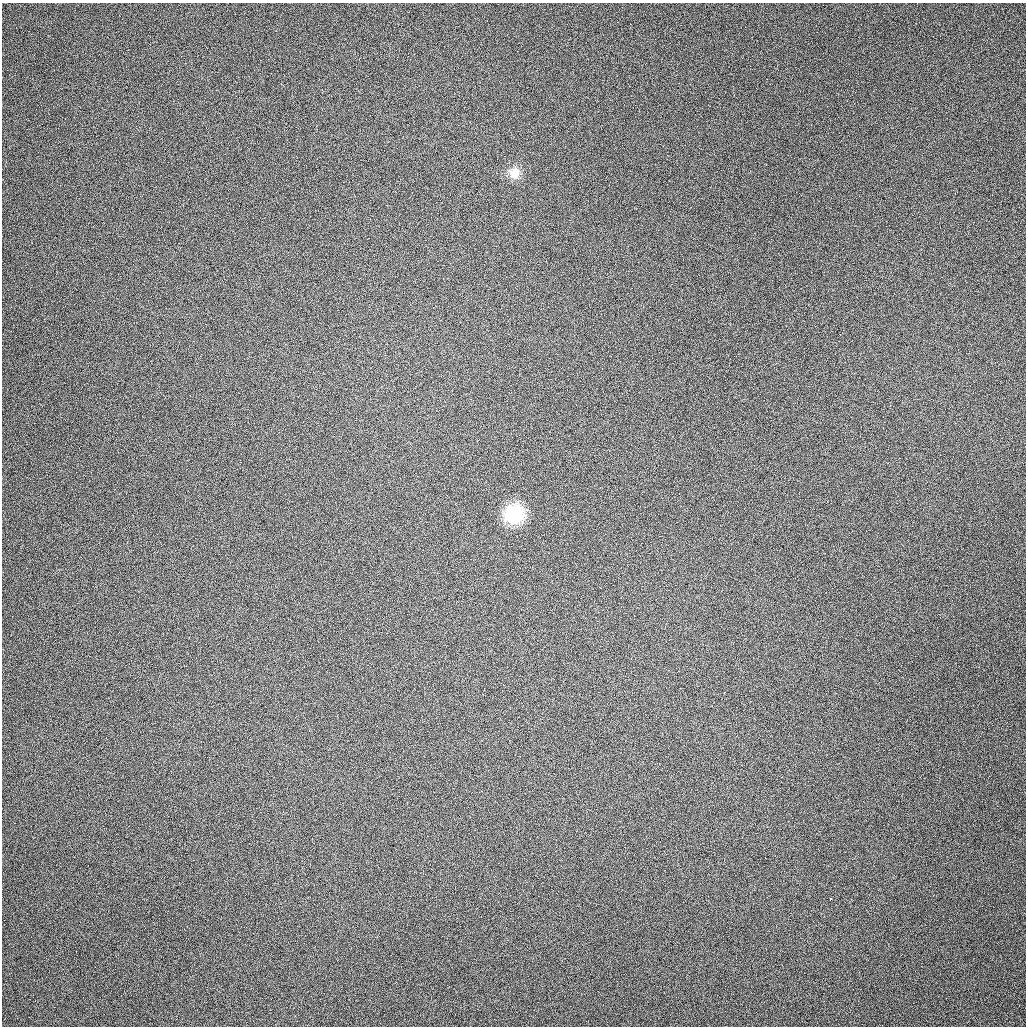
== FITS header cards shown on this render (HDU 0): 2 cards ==
NAXIS1  =                 1024 / length of data axis 1
NAXIS2  =                 1024 / length of data axis 2

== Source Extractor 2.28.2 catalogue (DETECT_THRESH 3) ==
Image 1024 x 1024 px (HDU 0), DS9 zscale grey, 1 PNG px = 1 image px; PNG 1028 x 1028 px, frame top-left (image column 1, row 1024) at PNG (2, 3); no overlay
Background 131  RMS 11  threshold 33.9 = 3 sigma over >= 5 px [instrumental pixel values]
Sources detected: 3; all 3 listed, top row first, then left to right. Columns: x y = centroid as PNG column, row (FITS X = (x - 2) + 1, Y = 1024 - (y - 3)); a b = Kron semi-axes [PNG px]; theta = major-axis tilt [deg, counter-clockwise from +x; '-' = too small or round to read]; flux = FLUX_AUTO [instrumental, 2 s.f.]
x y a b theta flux
514 173 14 12 82 11000
514 514 18 16 63 48000
830 899 3 2 - 2000